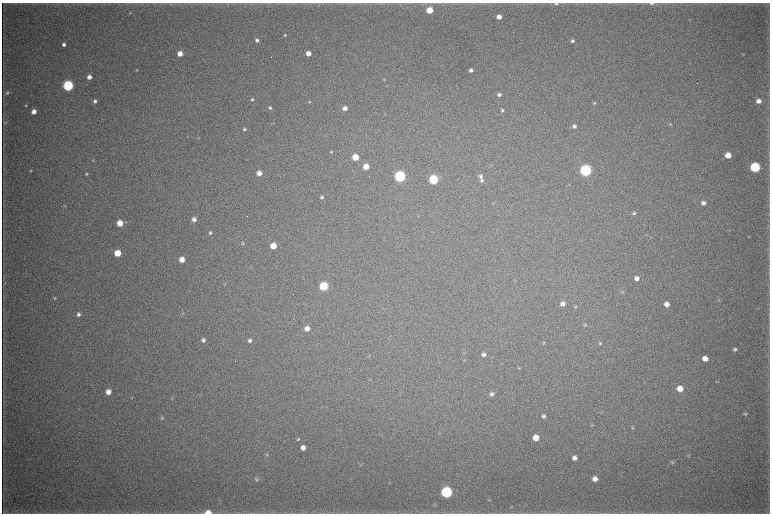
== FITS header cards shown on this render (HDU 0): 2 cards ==
NAXIS1  =                 1536 / length of data axis 1
NAXIS2  =                 1023 / length of data axis 2

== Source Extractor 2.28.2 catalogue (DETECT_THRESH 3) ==
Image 1536 x 1023 px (HDU 0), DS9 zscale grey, zoomed out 1/2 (1 PNG px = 2 x 2 image px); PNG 772 x 516 px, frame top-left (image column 1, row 1022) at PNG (2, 3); no overlay
Background 4060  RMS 36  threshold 108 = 3 sigma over >= 5 px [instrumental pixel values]
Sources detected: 116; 5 cannot appear on this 1/2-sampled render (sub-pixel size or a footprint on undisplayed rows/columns) and are not listed; the other 111 listed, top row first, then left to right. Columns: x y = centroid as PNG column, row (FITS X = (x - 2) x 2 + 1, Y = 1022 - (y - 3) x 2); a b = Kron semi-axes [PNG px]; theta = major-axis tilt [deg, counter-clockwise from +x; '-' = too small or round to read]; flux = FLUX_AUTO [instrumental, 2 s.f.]
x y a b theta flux
556 4 6 4 -3 1.3e+04
651 4 6 3 2 1.3e+04
429 10 4 4 - 1.7e+05
130 13 3 3 - 4.7e+03
499 17 4 4 - 6.4e+04
285 35 4 4 - 9.7e+03
257 40 4 4 - 2.1e+04
572 41 4 4 - 1.8e+04
64 44 4 4 - 2.3e+04
180 53 4 4 - 8.0e+04
308 53 4 4 - 5.9e+04
743 54 4 3 - 6.1e+03
137 70 4 3 - 6.6e+03
471 70 4 3 - 2.5e+04
89 77 4 4 - 4.3e+04
384 80 4 3 - 6.0e+03
68 85 5 5 - 1.2e+06
7 93 6 4 52 1.5e+04
499 95 5 4 - 2.2e+04
252 99 4 4 - 1.2e+04
95 101 3 3 - 1.6e+04
759 101 4 4 - 4.8e+04
309 102 4 4 - 8.0e+03
594 103 4 3 - 8.6e+03
26 105 3 3 - 8.0e+03
270 108 4 4 - 1.2e+04
345 108 5 4 - 3.9e+04
502 110 5 5 - 1.4e+04
34 112 4 4 - 5.6e+04
5 123 5 4 - 9.0e+03
273 123 4 3 - 4.7e+03
670 124 5 3 - 8.3e+03
574 126 5 4 - 2.4e+04
244 129 5 4 - 1.5e+04
198 138 4 2 - 4.5e+03
331 152 5 3 - 8.3e+03
728 155 5 4 - 1.0e+05
355 157 5 4 - 1.7e+05
93 160 4 3 - 6.1e+03
366 167 4 4 - 1.1e+05
755 167 5 5 - 1.0e+06
30 170 4 3 - 7.8e+03
585 170 5 5 - 1.9e+06
259 173 4 4 - 6.2e+04
86 174 4 3 - 9.5e+03
400 176 5 5 - 1.6e+06
481 176 7 5 -32 2.2e+04
433 179 5 5 - 6.9e+05
481 180 5 5 - 1.7e+04
569 184 4 2 - 3.8e+03
322 197 5 4 - 1.5e+04
703 203 5 4 - 3.1e+04
65 206 4 3 - 5.8e+03
634 213 4 4 - 1.3e+04
194 219 4 4 - 3.6e+04
120 223 5 4 - 1.3e+05
210 233 4 3 - 1.3e+04
652 237 3 2 - 3.9e+03
749 237 3 2 - 3.2e+03
243 243 4 4 - 8.3e+03
273 246 4 4 - 1.3e+05
117 253 5 4 - 1.8e+05
182 260 4 4 - 8.6e+04
637 278 5 5 - 4.0e+04
225 284 4 3 - 5.4e+03
323 286 5 5 - 5.0e+05
622 292 4 4 - 8.1e+03
55 298 5 4 - 9.8e+03
719 300 3 3 - 6.3e+03
563 304 5 4 - 3.9e+04
667 304 5 4 - 5.1e+04
575 307 5 3 - 8.4e+03
183 313 4 3 - 6.0e+03
78 314 5 5 - 2.4e+04
585 325 5 4 - 9.3e+03
307 328 4 4 - 5.6e+04
203 340 4 4 - 2.1e+04
250 340 4 4 - 2.7e+04
544 343 5 3 - 6.4e+03
600 343 5 4 - 1.2e+04
735 349 5 4 - 1.7e+04
483 354 5 5 - 2.4e+04
369 356 4 3 - 5.9e+03
705 358 5 4 - 7.8e+04
464 360 4 3 - 6.1e+03
519 368 5 3 - 7.6e+03
718 382 3 3 - 4.4e+03
680 389 5 5 - 9.6e+04
108 392 5 4 - 7.0e+04
491 394 5 5 - 2.2e+04
131 398 4 3 - 4.7e+03
172 398 4 3 - 6.2e+03
601 412 3 2 - 5.0e+03
745 414 5 4 - 1.1e+04
543 416 5 4 - 2.0e+04
162 418 5 4 - 1.1e+04
592 425 4 3 - 5.7e+03
632 428 5 3 - 8.3e+03
536 438 5 5 - 1.0e+05
298 439 4 4 - 1.1e+04
303 448 4 4 - 4.6e+04
267 455 5 4 - 8.0e+03
574 458 4 4 - 4.0e+04
672 462 6 4 9 1.0e+04
257 479 5 5 - 1.3e+04
595 479 5 4 - 5.2e+04
390 483 3 3 - 3.9e+03
446 492 5 5 - 1.5e+06
489 500 6 2 13 5.5e+03
511 507 4 3 - 5.3e+03
208 512 6 4 -3 8.8e+04
At the frame edge (FLAGS 8, measured only in part): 3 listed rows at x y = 556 4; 651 4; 208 512
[5 sub-pixel or undisplayed-footprint detections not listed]